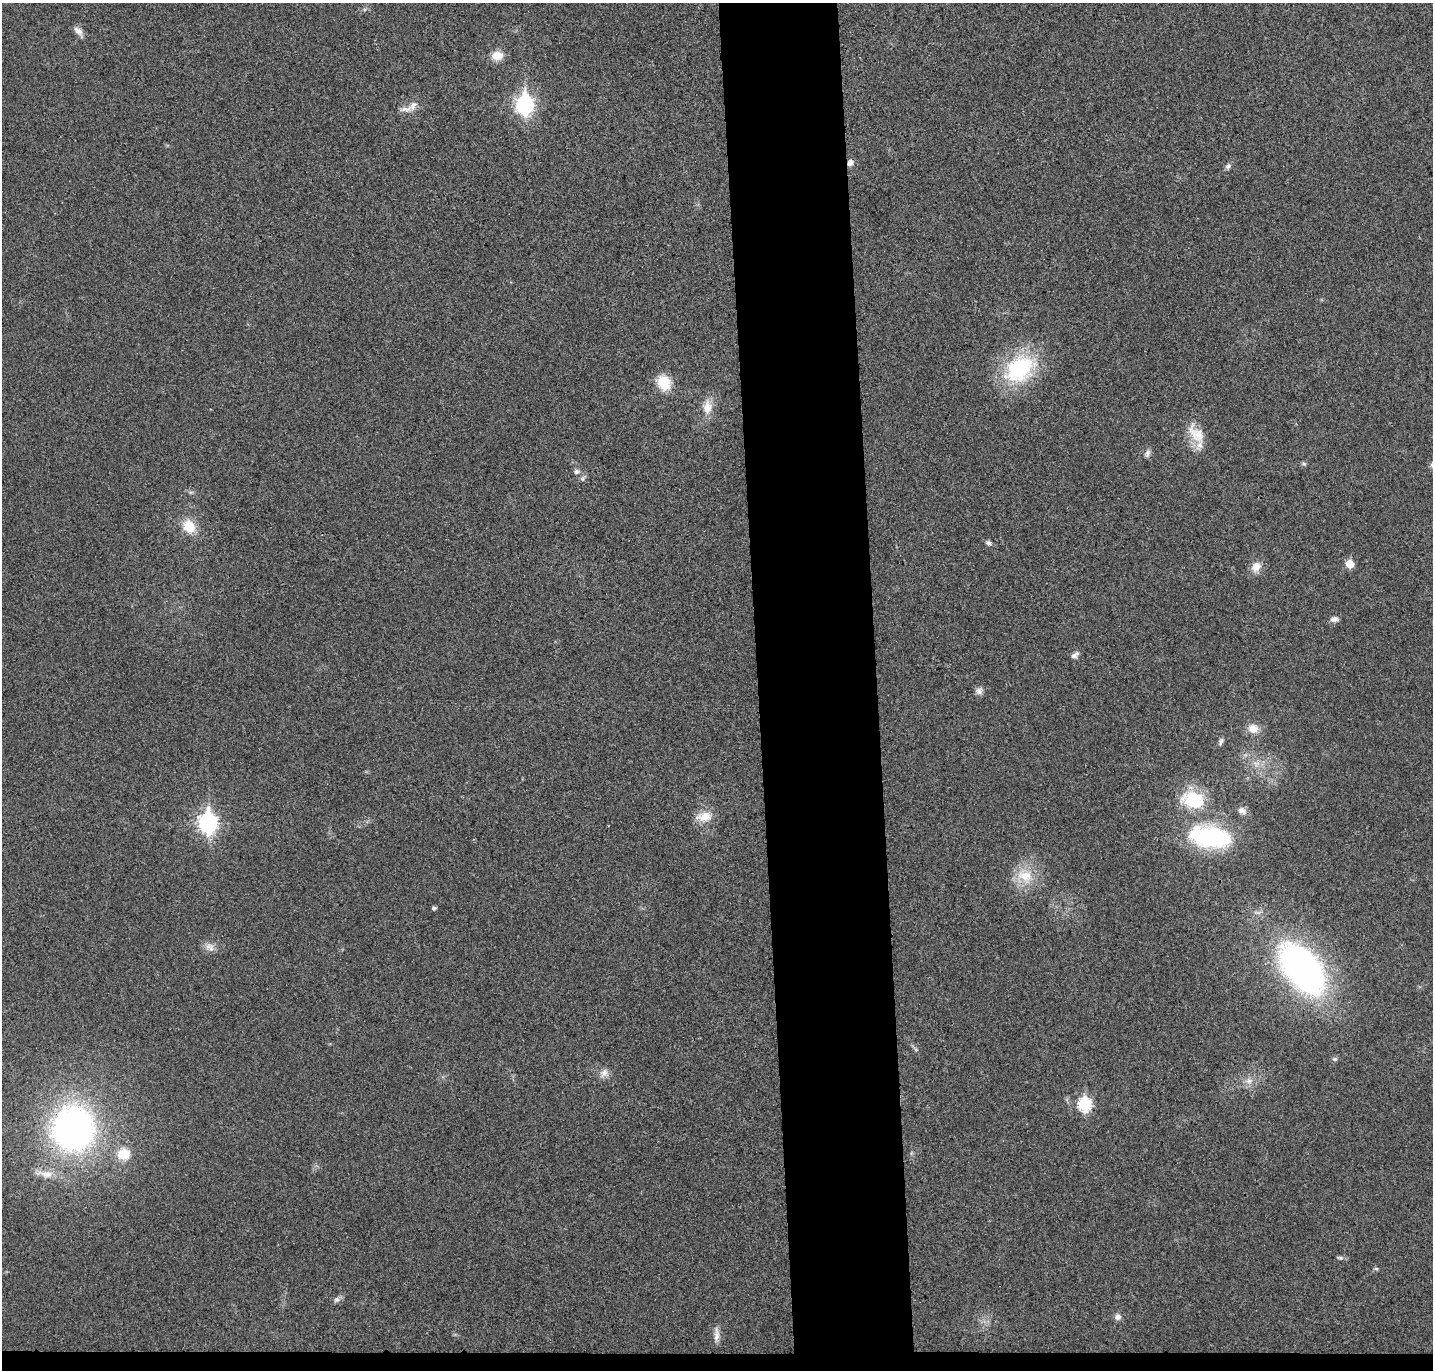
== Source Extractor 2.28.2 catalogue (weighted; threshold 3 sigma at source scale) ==
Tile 8 of 3 x 3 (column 2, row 3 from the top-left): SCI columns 1488-2918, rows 116-1483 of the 4408 x 4332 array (HDU 1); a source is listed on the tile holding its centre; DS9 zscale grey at full resolution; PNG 1435 x 1372 px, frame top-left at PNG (2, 3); no overlay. Shown black and unused: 10% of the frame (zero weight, under 3 of 4 exposures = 6% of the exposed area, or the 3 px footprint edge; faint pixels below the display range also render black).
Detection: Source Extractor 2.28.2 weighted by HDU 2 'WHT'; one run over the whole footprint, this tile lists its part. Background 0.0232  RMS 0.0063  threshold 0.0283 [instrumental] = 3 sigma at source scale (4.5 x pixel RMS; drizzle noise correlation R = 1.50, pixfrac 1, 0.05/0.05 arcsec/px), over >= 5 px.
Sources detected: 46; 1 inside a brighter listed object's ellipse — not listed separately; the other 45 listed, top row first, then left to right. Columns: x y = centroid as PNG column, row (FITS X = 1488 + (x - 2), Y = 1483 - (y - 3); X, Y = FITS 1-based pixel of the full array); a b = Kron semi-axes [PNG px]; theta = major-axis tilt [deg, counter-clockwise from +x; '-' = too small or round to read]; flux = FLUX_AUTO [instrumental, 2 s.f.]
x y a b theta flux
78 31 14 8 -41 3.4
497 56 12 10 1 7.5
524 105 9 7 -90 190
406 109 17 7 5 4.1
850 162 8 6 67 2.8
1228 166 8 6 36 1.8
1019 369 40 28 40 55
664 383 16 13 -53 15
707 407 17 11 89 7.3
1196 434 30 16 -51 13
1147 453 11 6 76 1.9
1304 464 6 4 -1 0.97
576 472 6 6 - 1.7
189 526 15 12 -59 13
988 543 7 5 -70 1.6
1350 564 6 5 - 12
1256 566 12 10 41 6.3
1334 619 9 6 3 2.5
1075 655 12 6 39 2.3
979 691 10 8 -52 2.6
1253 729 12 10 -25 6.7
1221 741 10 5 73 1.6
1257 763 11 4 -12 2.4
1193 800 25 18 -19 30
1242 811 10 8 -23 3.4
704 817 20 12 8 9.1
208 823 9 8 - 230
1210 837 47 22 -8 69
1025 876 24 15 -11 15
434 908 4 4 - 1.3
210 947 14 9 -30 4.1
1302 968 50 29 -50 250
916 1050 6 4 -19 0.91
1335 1059 6 6 - 1.1
604 1073 12 9 45 3.7
1249 1081 9 7 2 2.9
1085 1104 7 7 - 58
73 1128 39 36 81 220
124 1154 10 9 - 15
46 1174 18 9 -9 6.6
1341 1258 7 4 0 1.2
1376 1269 6 5 - 0.99
336 1299 8 7 - 2
1118 1317 8 8 - 2.6
717 1335 20 6 90 3.9
Overlapping masked pixels (flux is a lower limit): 2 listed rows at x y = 850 162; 73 1128